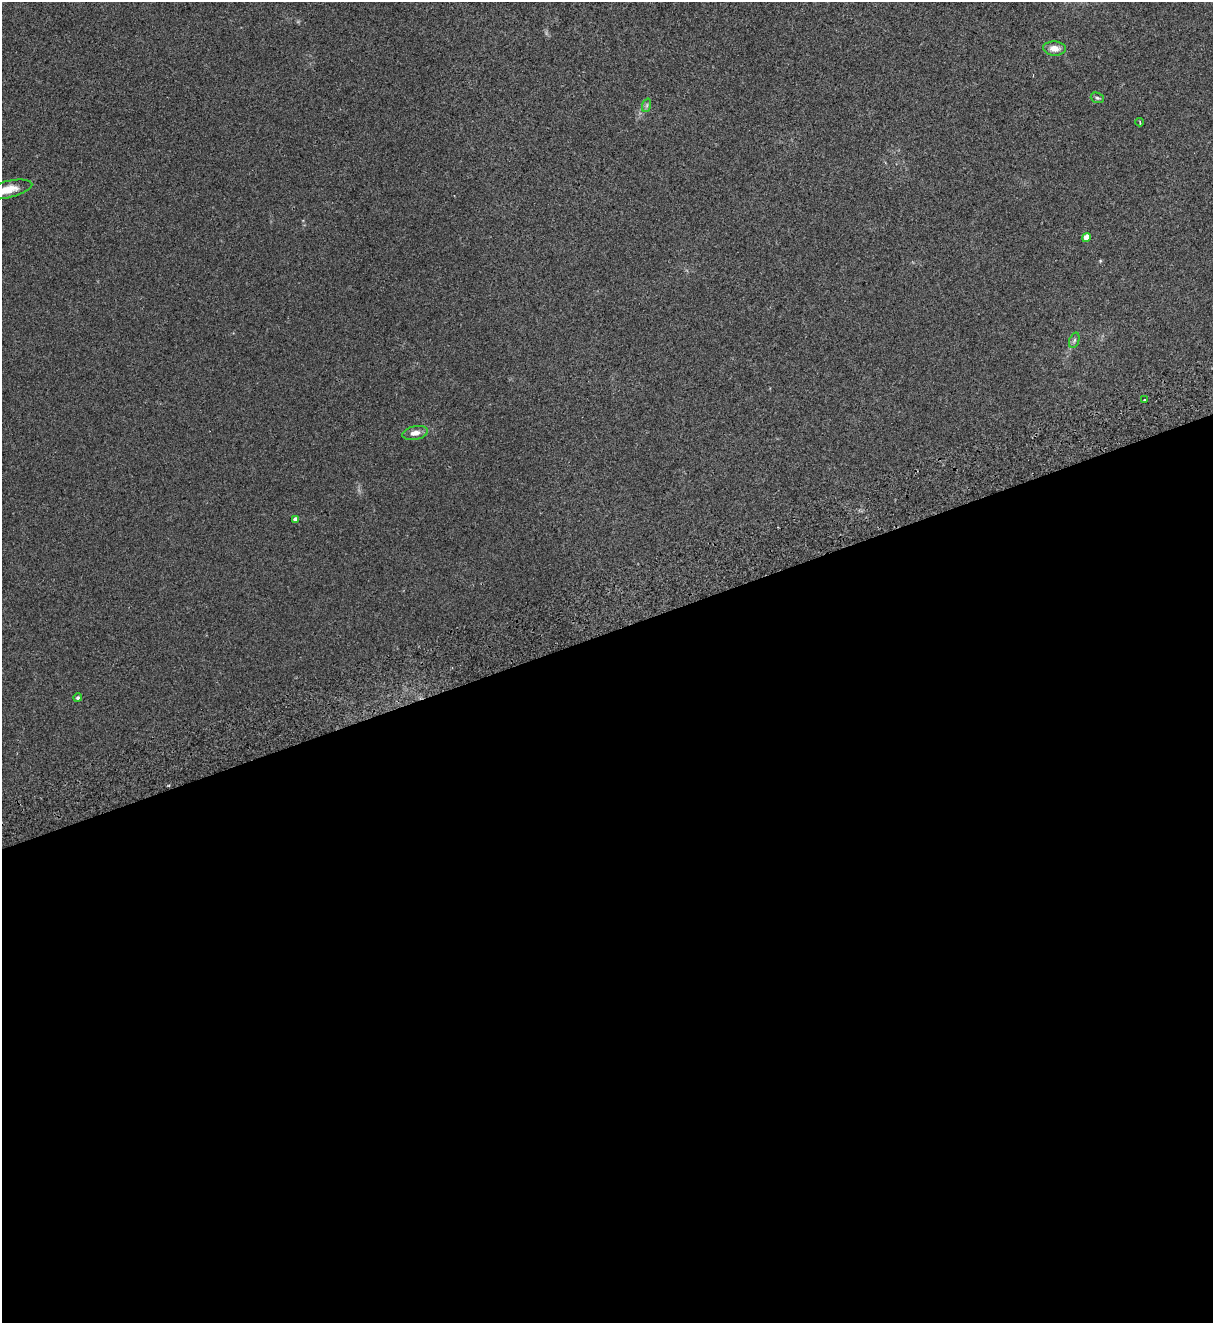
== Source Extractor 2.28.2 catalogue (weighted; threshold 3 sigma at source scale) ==
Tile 15 of 4 x 4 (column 3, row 4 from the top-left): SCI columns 2598-3808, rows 59-1379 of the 5314 x 5399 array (HDU 1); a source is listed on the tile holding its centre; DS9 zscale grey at full resolution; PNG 1215 x 1325 px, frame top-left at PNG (2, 2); each listed source drawn as its Kron ellipse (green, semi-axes under 4 px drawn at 4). Shown black and unused: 52% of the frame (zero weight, under 2 of 3 exposures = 3% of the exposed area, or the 3 px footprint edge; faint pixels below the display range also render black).
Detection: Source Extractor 2.28.2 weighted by HDU 2 'WHT'; one run over the whole footprint, this tile lists its part. Background 0.0624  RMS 0.007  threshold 0.0316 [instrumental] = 3 sigma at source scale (4.5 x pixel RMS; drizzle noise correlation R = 1.50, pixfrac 1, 0.05/0.05 arcsec/px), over >= 5 px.
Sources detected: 11; all 11 listed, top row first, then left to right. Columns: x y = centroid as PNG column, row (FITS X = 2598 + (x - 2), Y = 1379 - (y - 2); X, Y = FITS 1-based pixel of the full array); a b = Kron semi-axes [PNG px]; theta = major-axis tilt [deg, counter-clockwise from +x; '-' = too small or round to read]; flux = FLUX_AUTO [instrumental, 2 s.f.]
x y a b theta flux
1054 48 11 7 -3 5.5
1097 98 7 5 -21 1.3
647 105 7 4 72 1.3
1140 122 4 3 - 0.6
7 190 26 8 13 12
1086 237 4 4 - 6.5
1074 340 8 5 70 1.5
1144 400 3 3 - 1
415 433 13 6 11 4.5
295 519 4 4 - 2.8
78 698 4 4 - 1.1
Isophote crosses this tile's border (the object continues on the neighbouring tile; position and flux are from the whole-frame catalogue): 1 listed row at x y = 7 190